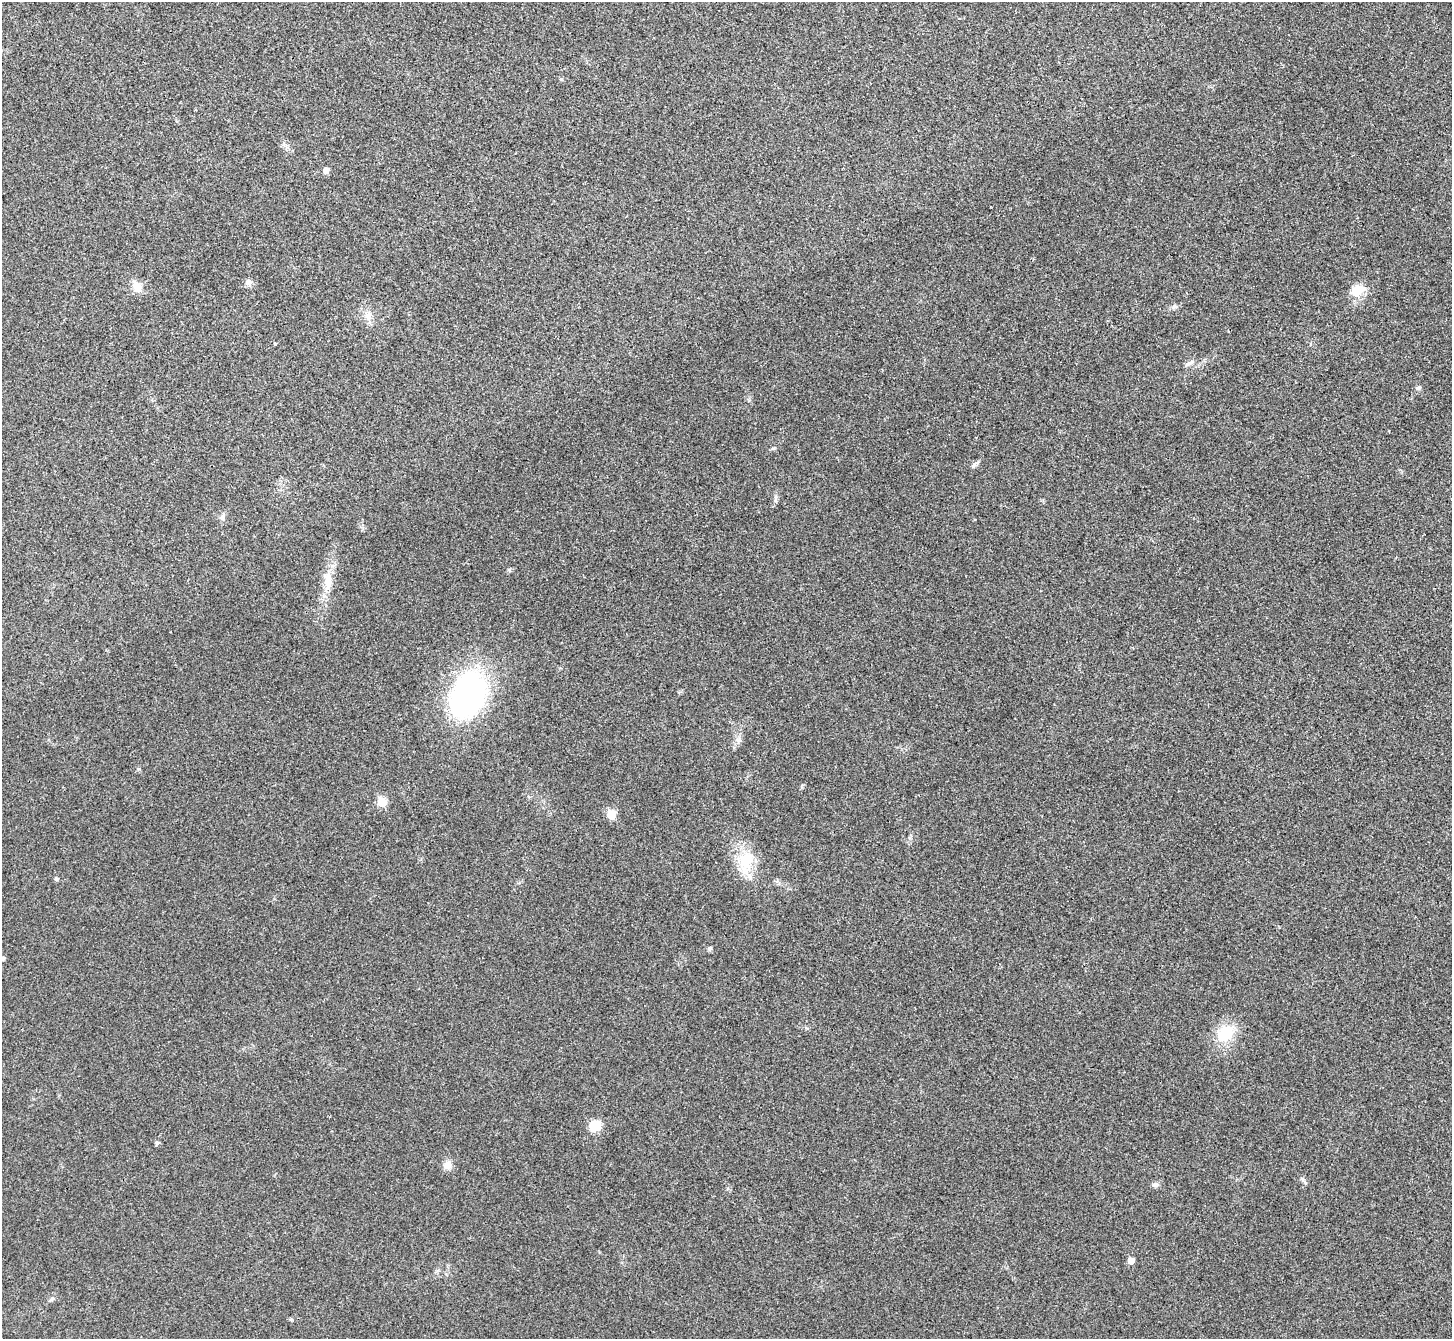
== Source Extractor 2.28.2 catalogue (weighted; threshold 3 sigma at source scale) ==
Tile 10 of 4 x 4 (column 2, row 3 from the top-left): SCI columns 1457-2906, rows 1499-2835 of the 5814 x 5807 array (HDU 1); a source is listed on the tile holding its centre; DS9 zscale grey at full resolution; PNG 1454 x 1341 px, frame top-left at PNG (2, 2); no overlay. Shown black and unused: <1% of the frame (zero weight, under 3 of 4 exposures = <1% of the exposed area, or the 3 px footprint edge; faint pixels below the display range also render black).
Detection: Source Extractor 2.28.2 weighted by HDU 2 'WHT'; one run over the whole footprint, this tile lists its part. Background 0.0326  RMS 0.0062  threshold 0.0279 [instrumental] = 3 sigma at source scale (4.5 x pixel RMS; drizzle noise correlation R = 1.50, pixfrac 1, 0.05/0.05 arcsec/px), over >= 5 px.
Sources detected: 27; all 27 listed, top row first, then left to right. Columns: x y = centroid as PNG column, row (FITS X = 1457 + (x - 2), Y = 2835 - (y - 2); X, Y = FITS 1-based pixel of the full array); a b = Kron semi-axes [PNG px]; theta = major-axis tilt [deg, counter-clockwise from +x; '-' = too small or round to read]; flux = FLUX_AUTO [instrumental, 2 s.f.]
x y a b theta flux
326 170 5 5 - 4.3
249 283 9 7 -46 2.1
137 287 12 10 -44 6.1
1357 291 19 13 34 9.8
1175 307 8 4 8 1.4
368 316 12 9 -73 4.3
275 344 4 3 - 0.71
1190 363 13 4 28 1.6
1418 388 6 5 - 1.5
974 465 11 4 54 1.5
222 517 9 6 79 1.8
328 582 23 9 82 8.6
467 695 52 35 66 120
382 802 5 5 - 19
611 815 6 6 - 15
746 860 23 20 64 18
56 879 5 4 - 1.2
710 948 7 5 16 1.1
2 959 5 5 - 1.5
1225 1033 18 13 48 20
595 1126 14 12 33 9.2
157 1143 6 5 - 0.94
447 1165 11 9 -84 4.3
1302 1179 7 4 -70 1.1
1154 1184 8 4 9 1.3
1131 1261 5 5 - 6
52 1299 7 5 36 1.2
Isophote crosses this tile's border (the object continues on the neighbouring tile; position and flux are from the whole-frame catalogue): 1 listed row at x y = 2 959
Unlisted compact peaks at least as high as the median listed source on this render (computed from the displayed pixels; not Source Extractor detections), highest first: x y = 773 448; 509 570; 738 740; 139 769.